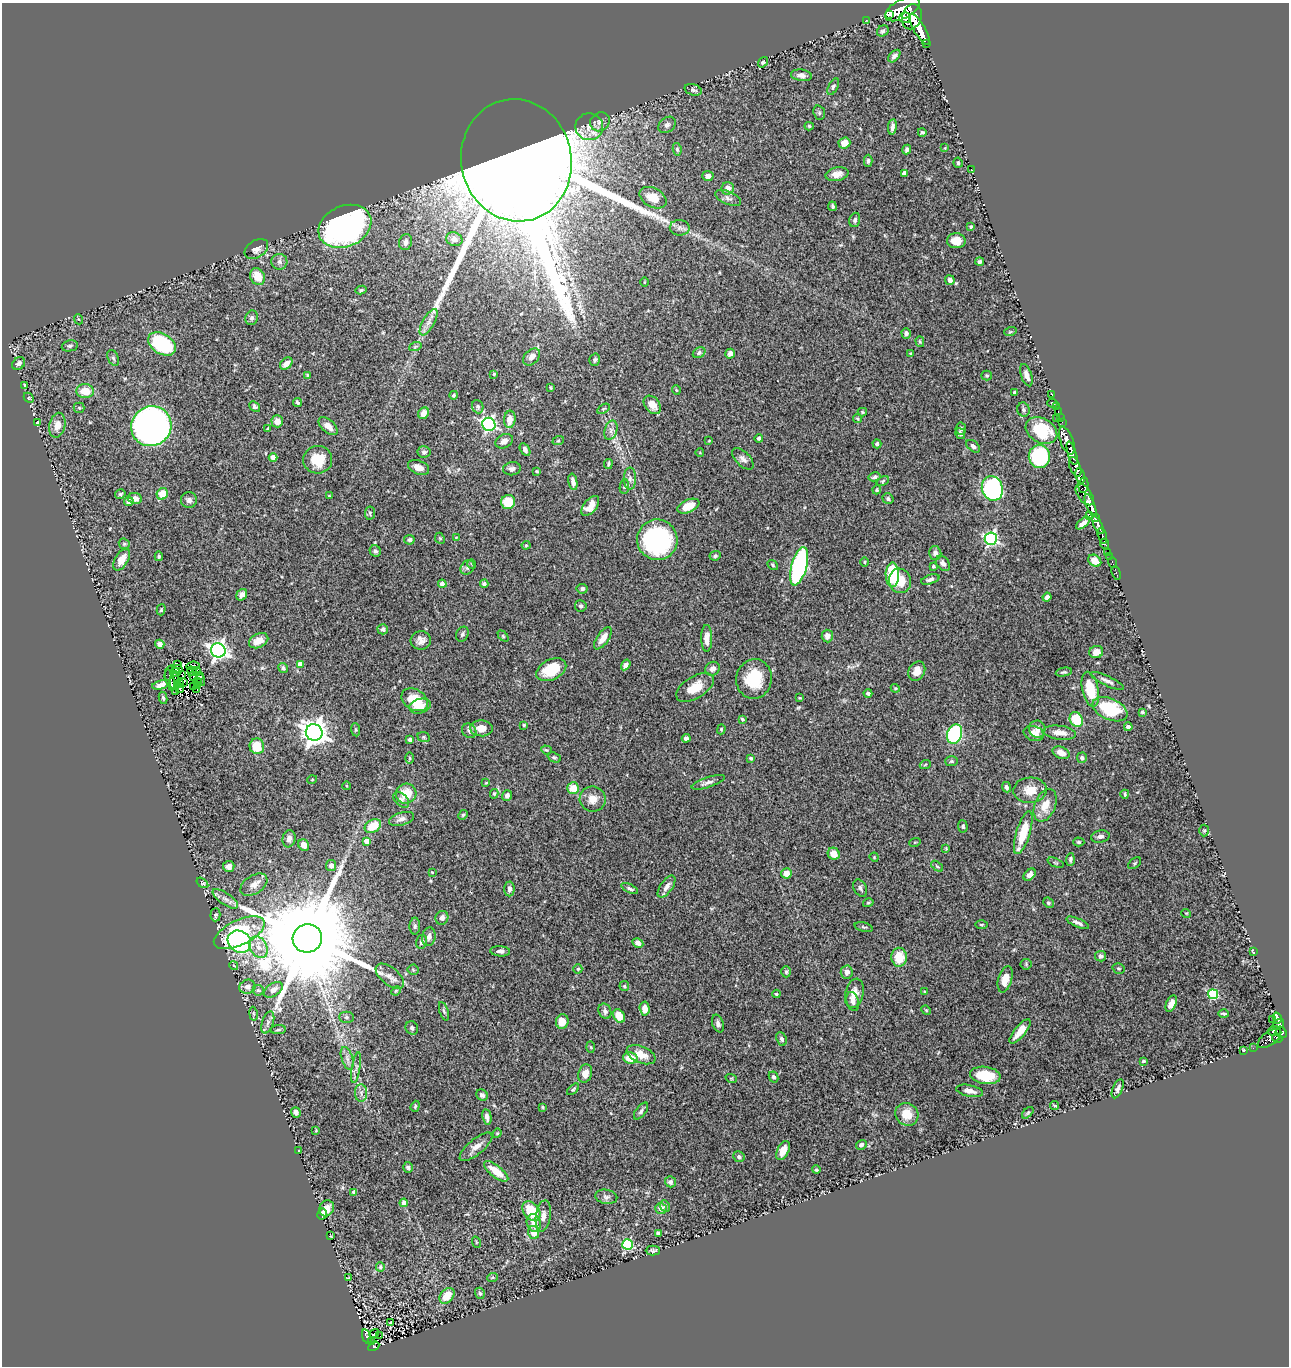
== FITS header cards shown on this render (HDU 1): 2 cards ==
NAXIS1  =                 1287
NAXIS2  =                 1364

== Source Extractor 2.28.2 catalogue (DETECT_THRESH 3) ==
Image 1287 x 1364 px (HDU 1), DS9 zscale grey, 1 PNG px = 1 image px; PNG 1291 x 1368 px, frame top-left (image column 1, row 1364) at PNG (2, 3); each listed source drawn as its Kron ellipse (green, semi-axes under 4 px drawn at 4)
Background 0.71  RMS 0.039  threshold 0.116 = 3 sigma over >= 5 px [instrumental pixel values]
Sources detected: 440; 5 with non-positive FLUX_AUTO (blend fragments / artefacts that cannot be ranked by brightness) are neither listed nor drawn; the other 435 listed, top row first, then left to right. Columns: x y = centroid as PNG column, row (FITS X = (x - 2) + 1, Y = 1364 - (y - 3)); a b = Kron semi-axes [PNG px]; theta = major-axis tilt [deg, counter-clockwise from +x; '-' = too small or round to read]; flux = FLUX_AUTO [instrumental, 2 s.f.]
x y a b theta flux
902 9 19 9 28 5300
889 15 3 2 - 380
912 17 13 9 75 4200
905 18 6 5 - 970
866 20 3 2 - 8.5
920 30 18 5 -59 3900
883 31 6 5 - 5.9
926 44 3 2 - 33
894 56 7 4 48 8.7
763 62 5 4 - 4.6
801 75 10 5 -8 12
833 87 9 4 64 5.4
693 90 9 5 -17 7.5
819 113 7 5 -71 4.7
600 122 10 9 - 14
667 125 9 7 38 8.9
809 126 4 4 - 3.2
589 127 14 13 - 31
892 127 8 4 83 10
922 132 4 4 - 3.7
844 143 6 5 - 26
945 148 3 3 - 1.8
677 149 6 4 -80 5.2
907 150 5 4 - 5.3
516 160 61 55 -78 31000
868 161 6 4 89 5.4
958 163 5 4 - 5.2
971 169 3 3 - 21
904 173 4 4 - 11
837 174 11 7 11 20
708 176 5 5 - 13
728 188 6 6 - 20
653 198 14 9 -29 46
728 198 14 6 -23 11
832 206 5 3 - 4.5
855 220 7 5 72 5.9
345 226 27 20 23 1000
971 227 4 4 - 3.3
680 228 10 8 -1 11
454 239 8 7 - 21
956 241 9 7 -1 28
405 242 8 6 75 13
256 249 13 8 33 15
279 262 8 8 - 8.9
980 262 4 3 - 5.6
257 277 9 7 -62 42
950 280 5 4 - 12
644 282 4 3 - 2.3
361 290 5 3 - 3.8
252 318 7 6 - 7.4
78 319 5 3 - 2.6
429 322 15 6 60 16
1010 332 6 4 18 3
906 333 5 4 - 9.6
920 342 5 4 - 3.8
162 344 15 10 -31 280
70 346 8 5 11 5.5
415 347 6 4 20 4
699 353 7 5 33 5.3
730 354 5 4 - 13
911 354 4 3 - 2.7
532 357 10 7 44 16
113 358 8 5 -68 6.5
595 360 6 5 - 5.2
19 364 7 5 41 8.8
286 364 7 5 43 16
494 374 3 3 - 3
307 375 4 3 - 2.8
1026 375 11 5 -71 16
987 376 5 5 - 3.6
25 385 3 2 - 2.7
550 388 3 2 - 2.6
676 390 5 3 - 2
85 391 9 7 -4 45
1015 393 4 3 - 13
454 395 4 4 - 4.3
1052 395 3 2 - 22
29 398 6 4 -45 3.3
297 403 5 4 - 4.5
1052 403 5 3 - 2.9
652 405 10 7 -48 24
255 406 6 4 -41 5.3
1056 406 2 2 - 14
478 407 7 5 -69 5.5
79 408 5 5 - 3.3
603 409 7 4 31 4
1023 410 7 6 - 5.4
862 412 4 4 - 2.9
1058 412 3 2 - 23
423 413 6 5 - 22
857 418 4 4 - 3.6
1057 418 2 2 - 16
1060 418 3 2 - 15
510 419 8 5 84 26
277 421 6 6 - 16
1062 422 2 2 - 11
37 423 3 3 - 3.7
489 424 7 6 - 550
57 425 12 8 77 25
151 426 20 19 - 970
328 426 11 6 -42 24
268 428 3 3 - 2.4
961 429 6 5 - 4.9
611 430 10 6 74 11
1041 431 17 12 -30 120
960 434 5 4 - 5.9
759 438 4 3 - 4.5
504 441 9 6 28 16
558 441 6 3 18 2.6
709 441 4 2 - 1.6
1067 441 14 6 -69 2000
877 444 4 4 - 5.9
973 446 8 5 -40 8.2
525 450 7 4 -57 7.6
424 452 6 5 - 6.3
700 453 4 3 - 1.9
1072 453 12 4 -73 1800
1039 456 11 10 - 230
273 458 4 4 - 33
743 459 13 7 -45 13
318 460 14 14 - 60
608 464 5 3 - 4.6
418 467 11 7 -21 19
1075 467 10 5 -69 590
512 469 9 6 8 8.7
537 471 3 3 - 2.8
1080 476 8 4 -80 630
875 477 6 4 13 5.7
630 479 11 6 90 11
883 481 6 4 27 3.4
573 482 8 4 -78 13
1083 485 8 5 82 480
624 487 7 4 82 4.1
992 488 12 10 -71 520
877 490 4 4 - 2.8
120 494 5 4 - 4.7
162 494 6 5 - 50
1085 494 12 6 -55 1500
329 496 4 3 - 2.6
135 498 7 5 -10 16
888 499 6 5 - 6.1
189 500 8 8 - 9.9
129 501 5 5 - 12
508 502 7 7 - 61
1091 505 12 4 -68 2700
590 506 11 6 51 26
688 506 12 6 24 39
370 513 7 5 82 4.2
1090 515 3 3 - 160
1095 518 4 3 - 710
1083 523 8 4 41 13
1098 525 10 4 -63 1300
1102 536 8 3 -76 200
440 538 6 4 -67 3.2
456 538 3 2 - 1.7
991 539 6 6 - 520
409 540 5 5 - 5.6
657 540 20 20 - 390
124 544 6 5 - 3.9
1105 544 5 3 - 200
526 545 4 4 - 2.7
375 551 6 5 - 6.5
935 553 7 6 - 9.1
1108 553 3 3 - 79
159 556 5 4 - 3.5
715 556 6 4 26 4.6
1110 557 2 2 - 7.2
122 560 12 6 58 30
1095 561 7 5 -37 27
865 562 5 3 - 2.5
1112 562 5 3 - 19
943 563 8 6 -52 9.9
472 564 5 3 - 2.2
773 565 6 4 -38 3.1
799 566 20 7 75 500
933 566 3 3 - 3.5
467 567 8 6 49 7.6
1116 573 7 3 -72 30
892 575 12 6 -89 150
930 579 9 4 17 8.3
900 581 12 11 - 48
442 584 4 4 - 16
484 584 4 4 - 5.7
582 589 5 4 - 5.9
242 595 6 5 - 10
1047 597 4 4 - 8.6
581 606 6 5 - 5.7
161 610 6 4 74 3.3
383 629 5 5 - 7.8
462 634 8 6 63 6.4
503 636 6 4 -46 3.3
827 636 6 5 - 15
603 638 13 6 54 24
707 638 13 5 -90 22
421 640 10 9 - 16
259 641 10 6 27 31
160 644 5 4 - 15
218 650 7 7 - 1100
1096 652 7 6 - 22
178 664 3 3 - 4.5
300 664 4 4 - 29
626 665 6 4 57 10
193 666 7 3 5 5.2
283 668 5 4 - 6.3
177 669 5 2 - 0.036
713 669 7 6 - 13
551 670 16 10 26 75
192 671 5 3 - 3.8
917 671 10 8 64 21
197 672 4 3 - 5.7
1064 672 8 3 12 4.2
169 673 7 3 72 12
176 673 5 3 - 3.7
181 674 3 2 - 1.4
199 676 3 2 - 4.8
194 677 5 3 - 4.2
754 679 20 17 80 93
170 680 11 3 -77 4.8
174 680 9 2 81 0.37
201 680 6 2 -76 6.4
1107 681 18 5 -25 13
184 682 4 2 - 2
198 682 3 2 - 0.55
179 684 4 2 - 1.6
161 685 9 4 16 14
198 685 4 3 - 4.8
193 687 3 2 - 4
180 688 4 3 - 5.4
695 688 21 11 31 50
895 688 4 3 - 2.5
197 689 3 2 - 1.1
1090 689 18 8 -77 72
175 691 3 2 - 1.1
868 693 4 3 - 6.4
163 698 6 4 -79 4
800 698 4 3 - 2.4
415 700 14 10 -32 70
420 706 11 7 15 26
1110 709 18 10 -23 120
1142 712 3 3 - 3.3
742 719 4 3 - 3.4
1076 720 8 6 -59 86
524 725 3 3 - 3
1128 727 4 4 - 8.3
481 728 11 8 -4 26
721 729 5 4 - 2.8
1037 729 8 8 - 13
356 730 7 4 -84 3.3
469 731 8 6 -49 8.7
314 732 8 8 - 2700
1034 733 10 7 -18 20
1059 733 16 7 -7 25
955 734 10 7 71 300
424 737 6 5 - 3.5
686 738 4 4 - 8.4
410 740 4 4 - 12
257 746 8 7 - 51
546 750 5 4 - 3.3
1061 753 9 6 -26 19
554 757 7 5 -25 4.6
410 758 6 3 -89 3.1
751 758 3 3 - 4.9
1082 758 5 5 - 7.4
951 761 6 5 - 4.3
925 765 6 3 21 2.6
312 780 5 3 - 2
708 782 17 5 19 11
486 783 4 3 - 2.2
347 786 4 3 - 2
1006 787 5 4 - 6.4
573 788 6 6 - 46
1030 790 17 12 3 39
406 794 10 10 - 51
494 794 5 4 - 3.6
1125 794 4 3 - 3.5
507 796 5 5 - 10
593 799 13 12 - 26
401 800 9 6 -43 9
1045 805 17 10 67 38
463 815 5 4 - 3.7
401 819 13 6 17 13
373 826 9 6 32 57
963 826 6 4 -85 5
1204 830 6 5 - 4.1
1023 833 22 7 73 74
1100 836 9 6 11 9.6
289 839 8 6 78 13
366 841 4 4 - 23
915 842 6 3 18 2.2
1079 842 6 4 -2 4.5
304 845 6 5 - 22
946 848 4 4 - 2.2
834 854 6 5 - 20
874 857 5 3 - 2.3
1070 859 6 4 85 5.8
1055 863 9 2 -21 2.8
1135 863 7 4 38 3.6
331 865 5 5 - 15
229 866 6 5 - 14
937 866 7 3 -37 3.3
432 872 3 3 - 2.2
786 873 5 5 - 23
1030 875 7 5 45 12
202 883 6 3 -37 3.1
254 885 15 9 32 21
667 887 13 6 55 16
860 888 9 6 -62 6.9
509 889 7 5 87 10
630 889 9 4 -24 5.6
225 899 15 6 -34 15
868 903 5 4 - 3.2
1048 903 6 4 -43 3.8
1186 913 5 3 - 2
215 915 6 5 - 4.2
442 918 7 6 - 13
1078 923 12 4 -23 8.8
981 925 6 3 1 2.8
415 926 8 5 88 6.5
864 927 9 4 -15 4.8
239 933 27 12 26 250
429 937 9 6 81 12
307 938 14 14 - 89000
239 942 12 10 -38 270
421 942 7 5 76 8.6
638 943 6 4 -28 11
259 947 11 8 -60 24
500 951 10 5 -4 10
1253 952 4 2 - 2.1
1101 956 5 5 - 6.3
899 957 9 7 -88 52
1026 964 5 5 - 4.2
234 966 5 3 - 2.6
1118 968 6 5 - 4.1
578 969 4 4 - 4.7
413 970 5 5 - 3.8
786 972 6 4 -90 4.9
847 972 6 6 - 12
390 976 16 8 -40 17
1005 979 13 7 75 28
624 986 5 4 - 3.2
247 987 8 7 - 13
258 990 5 5 - 4
273 990 10 6 34 14
396 991 5 4 - 3.2
925 992 3 3 - 2.5
854 993 15 9 77 24
776 994 4 4 - 3.6
1213 994 5 5 - 180
853 1001 10 6 -72 11
1171 1004 9 5 67 15
645 1009 7 5 -87 27
926 1010 5 4 - 2.8
444 1011 9 4 -72 5.3
605 1011 8 6 -66 8.4
253 1014 7 3 -81 3.1
1224 1014 5 2 - 3.8
619 1016 7 5 -55 43
346 1017 7 5 0 5.2
1277 1018 6 3 -73 230
1272 1019 2 2 - 7.1
562 1021 7 6 - 31
268 1023 11 5 72 9.6
718 1023 9 5 -72 8.8
1278 1024 6 4 37 230
412 1028 7 6 - 6.5
278 1030 8 3 5 3.7
1020 1031 15 5 51 31
1274 1031 6 5 - 420
1281 1032 6 5 - 450
1269 1038 14 7 36 230
1277 1038 5 3 - 200
781 1039 7 5 -67 6.5
591 1047 6 4 -87 2.7
1253 1048 2 2 - 5.5
1244 1050 4 3 - 3.2
641 1055 15 8 -23 34
347 1058 12 5 -73 12
630 1058 7 5 -11 42
1143 1061 3 2 - 3.1
356 1068 15 3 81 9.2
585 1073 9 6 72 24
985 1075 15 8 -8 69
774 1077 6 4 -61 7.9
731 1078 6 3 -18 2.4
573 1089 7 4 42 3.8
1118 1089 10 5 67 8.7
970 1091 13 5 -11 15
361 1093 9 6 89 9.1
482 1095 6 5 - 9.6
415 1106 6 4 71 3.8
1055 1106 4 2 - 3.6
543 1107 4 3 - 2.9
641 1111 10 5 53 6.9
296 1112 5 4 - 10
1028 1113 7 4 44 3.3
907 1114 12 11 - 40
487 1117 8 4 -78 12
316 1130 3 3 - 2.3
497 1133 5 4 - 2.7
861 1145 5 4 - 7.2
476 1147 20 7 39 22
783 1150 10 5 63 28
299 1151 3 2 - 2.9
739 1157 6 5 - 5.7
408 1167 5 5 - 5
816 1170 4 4 - 3.7
496 1171 14 6 -38 51
670 1182 5 5 - 8.2
354 1192 4 4 - 7.7
606 1197 11 7 -11 8.4
404 1203 4 4 - 24
665 1206 6 4 -65 6
327 1208 8 7 - 19
661 1208 6 5 - 14
531 1211 11 7 -52 85
322 1214 5 5 - 29
543 1216 15 7 82 20
534 1223 9 7 -72 27
534 1232 6 5 - 32
658 1233 4 4 - 7.9
330 1236 3 2 - 1.7
476 1242 6 3 -72 2.3
628 1245 5 5 - 250
653 1251 7 5 -1 5.7
380 1267 4 4 - 3.8
349 1278 4 2 - 2.1
492 1278 5 3 - 2.6
480 1293 6 5 - 5.3
447 1296 9 6 49 43
390 1323 3 3 - 2.2
374 1334 5 2 - 2.5
380 1336 2 2 - 1.8
367 1337 7 4 -71 80
371 1341 4 3 - 14
374 1346 6 4 29 78
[5 non-positive-flux detections neither listed nor drawn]